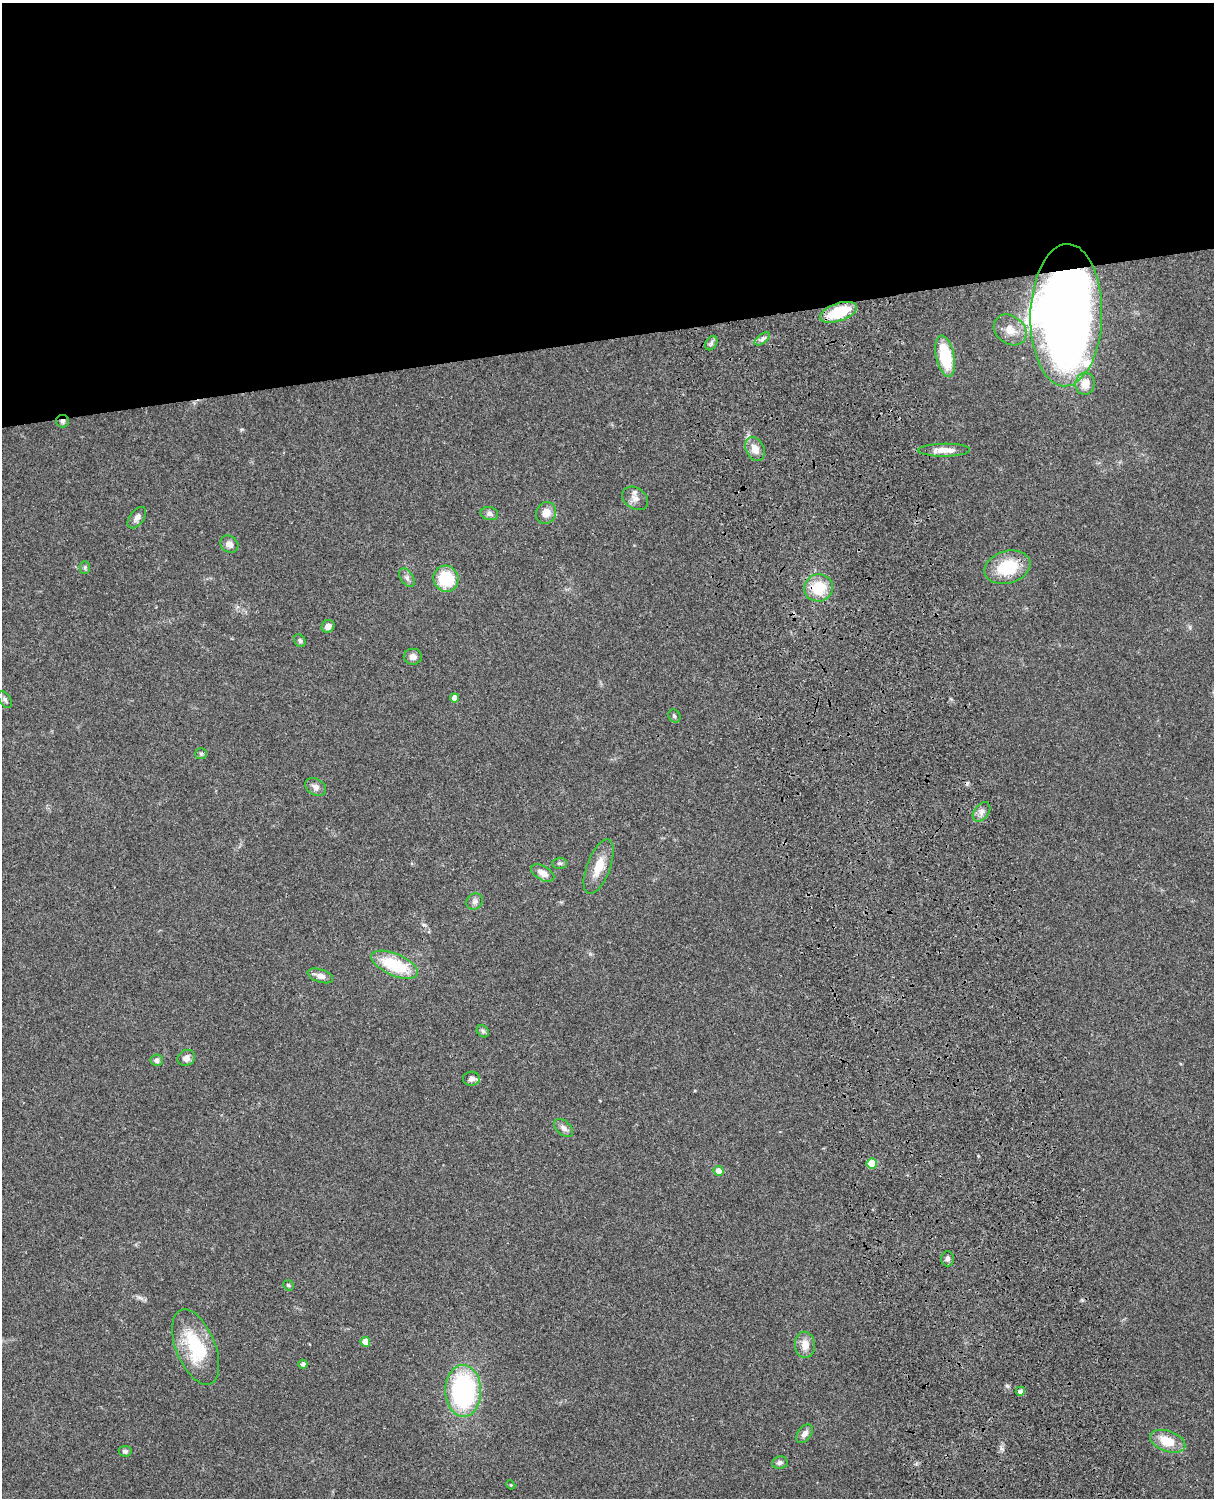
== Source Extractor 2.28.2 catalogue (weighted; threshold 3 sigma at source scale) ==
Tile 2 of 4 x 3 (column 2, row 1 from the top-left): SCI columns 1333-2544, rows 3268-4763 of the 5087 x 4926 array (HDU 1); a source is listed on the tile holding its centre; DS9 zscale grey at full resolution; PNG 1216 x 1500 px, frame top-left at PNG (2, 3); each listed source drawn as its Kron ellipse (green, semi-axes under 4 px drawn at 4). Shown black and unused: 23% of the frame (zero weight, under 3 of 4 exposures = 6% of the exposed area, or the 3 px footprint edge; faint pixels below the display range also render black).
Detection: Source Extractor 2.28.2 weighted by HDU 2 'WHT'; one run over the whole footprint, this tile lists its part. Background 0.0873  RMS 0.0061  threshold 0.0274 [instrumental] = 3 sigma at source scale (4.5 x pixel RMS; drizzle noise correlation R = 1.50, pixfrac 1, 0.05/0.05 arcsec/px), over >= 5 px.
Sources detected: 57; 1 cosmic-ray / hot-pixel residue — neither listed nor drawn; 1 inside a brighter listed object's ellipse — not listed separately; the other 55 listed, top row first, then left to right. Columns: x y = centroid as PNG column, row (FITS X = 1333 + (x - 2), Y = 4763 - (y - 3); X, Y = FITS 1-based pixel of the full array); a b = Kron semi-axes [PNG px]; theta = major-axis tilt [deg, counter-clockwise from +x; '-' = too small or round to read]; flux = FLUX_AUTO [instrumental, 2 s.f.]
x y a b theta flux
838 312 19 9 19 26
1066 315 71 36 89 770
1010 330 18 14 -38 7.8
762 339 9 4 36 1.8
711 343 7 5 60 1.6
945 356 21 9 -78 30
1085 384 11 9 78 7.4
62 421 6 6 - 1.6
755 449 12 9 -64 5.9
944 450 26 6 1 7.4
635 498 14 10 -34 3.8
546 513 11 9 62 6.2
489 514 9 6 -12 2.1
137 518 12 7 53 2.9
229 544 9 8 - 3.7
1007 567 23 16 16 24
85 568 6 5 - 1.1
407 578 10 6 -57 2.2
446 579 13 12 - 24
819 588 14 13 - 18
328 626 7 6 - 3.3
300 641 7 5 -58 1.1
413 657 9 8 - 2.8
454 698 4 4 - 4.1
5 700 9 5 -57 1.6
674 716 7 5 -53 1.3
201 754 6 5 - 1
316 787 11 8 -30 3
981 812 11 7 52 3.1
559 863 7 5 0 1.5
599 867 29 11 69 11
543 873 12 7 -30 5.2
474 901 8 7 - 2.4
394 965 25 11 -23 29
320 976 13 6 -18 4
483 1031 7 5 -45 1.3
186 1058 9 8 - 3.5
157 1060 6 5 - 1.8
471 1079 8 7 - 2.8
564 1128 11 7 -42 2.9
872 1163 5 5 - 19
718 1171 5 5 - 4.4
948 1259 7 6 - 1.8
288 1285 5 4 - 1
365 1342 5 4 - 9.3
805 1345 13 10 -86 6.4
196 1347 40 19 -68 36
303 1364 4 4 - 1.7
463 1391 26 18 -89 98
1020 1391 5 4 - 2.3
805 1434 10 6 55 3.2
1168 1441 18 10 -20 13
125 1451 6 5 - 1.5
780 1462 8 6 7 2.1
511 1485 5 3 - 0.57
Overlapping masked pixels (flux is a lower limit): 3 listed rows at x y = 838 312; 1066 315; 62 421